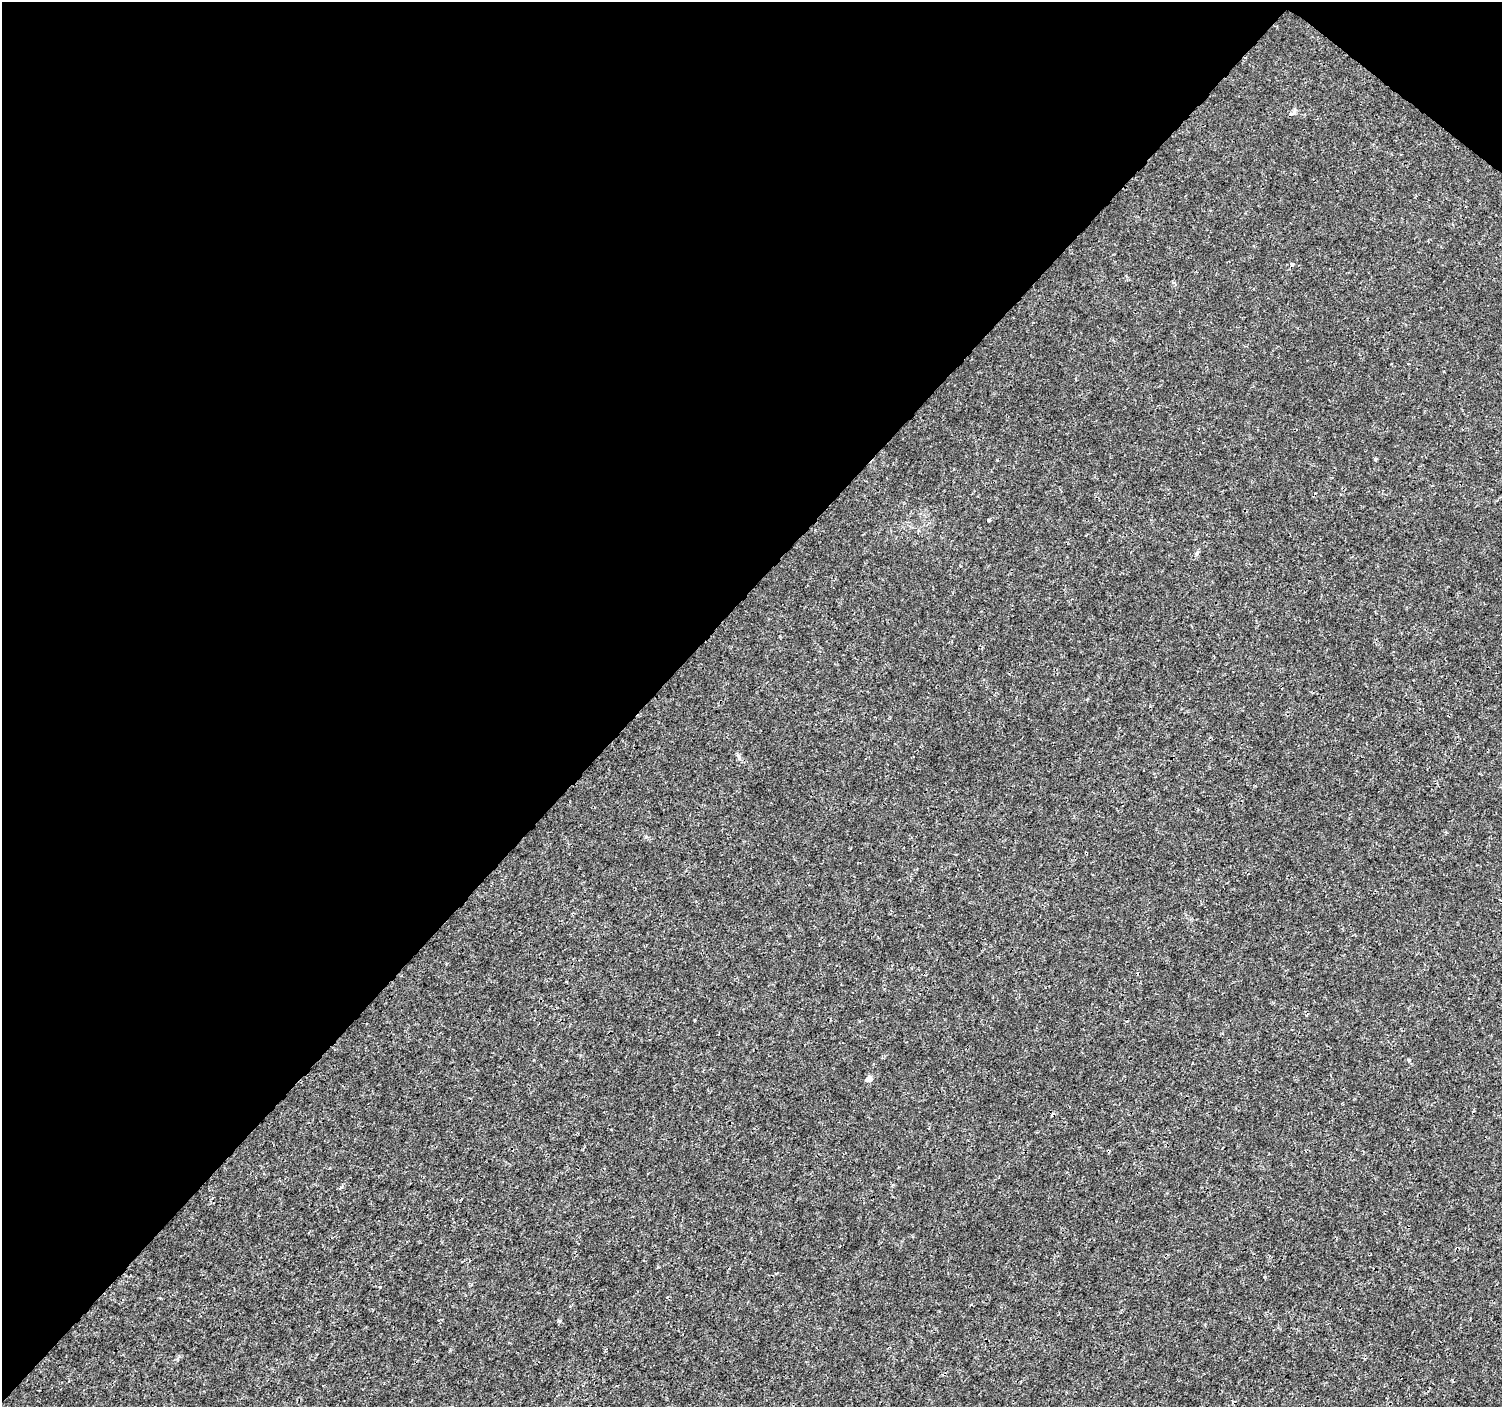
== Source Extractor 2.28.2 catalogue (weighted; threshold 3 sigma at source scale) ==
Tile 2 of 4 x 4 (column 2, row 1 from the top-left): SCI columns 1501-3000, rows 4385-5789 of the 6008 x 6026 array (HDU 1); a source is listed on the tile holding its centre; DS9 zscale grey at full resolution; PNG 1504 x 1409 px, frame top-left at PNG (2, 2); no overlay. Shown black and unused: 44% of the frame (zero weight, under 3 of 4 exposures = <1% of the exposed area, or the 3 px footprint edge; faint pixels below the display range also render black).
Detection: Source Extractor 2.28.2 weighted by HDU 2 'WHT'; one run over the whole footprint, this tile lists its part. Background 9.38e-04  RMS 9.4e-04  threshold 0.00421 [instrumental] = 3 sigma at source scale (4.5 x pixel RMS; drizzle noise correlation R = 1.50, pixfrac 1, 0.0396/0.0396 arcsec/px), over >= 5 px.
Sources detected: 6; all 6 listed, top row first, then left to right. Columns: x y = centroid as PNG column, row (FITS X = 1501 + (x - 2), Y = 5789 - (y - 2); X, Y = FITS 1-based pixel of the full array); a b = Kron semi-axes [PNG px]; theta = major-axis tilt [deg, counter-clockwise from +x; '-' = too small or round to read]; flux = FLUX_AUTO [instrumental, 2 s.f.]
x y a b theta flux
1292 264 5 4 - 0.22
1375 459 3 3 - 0.25
989 520 4 3 - 0.15
1197 553 6 5 - 0.17
869 1079 5 4 - 1.2
559 1320 5 3 - 0.11